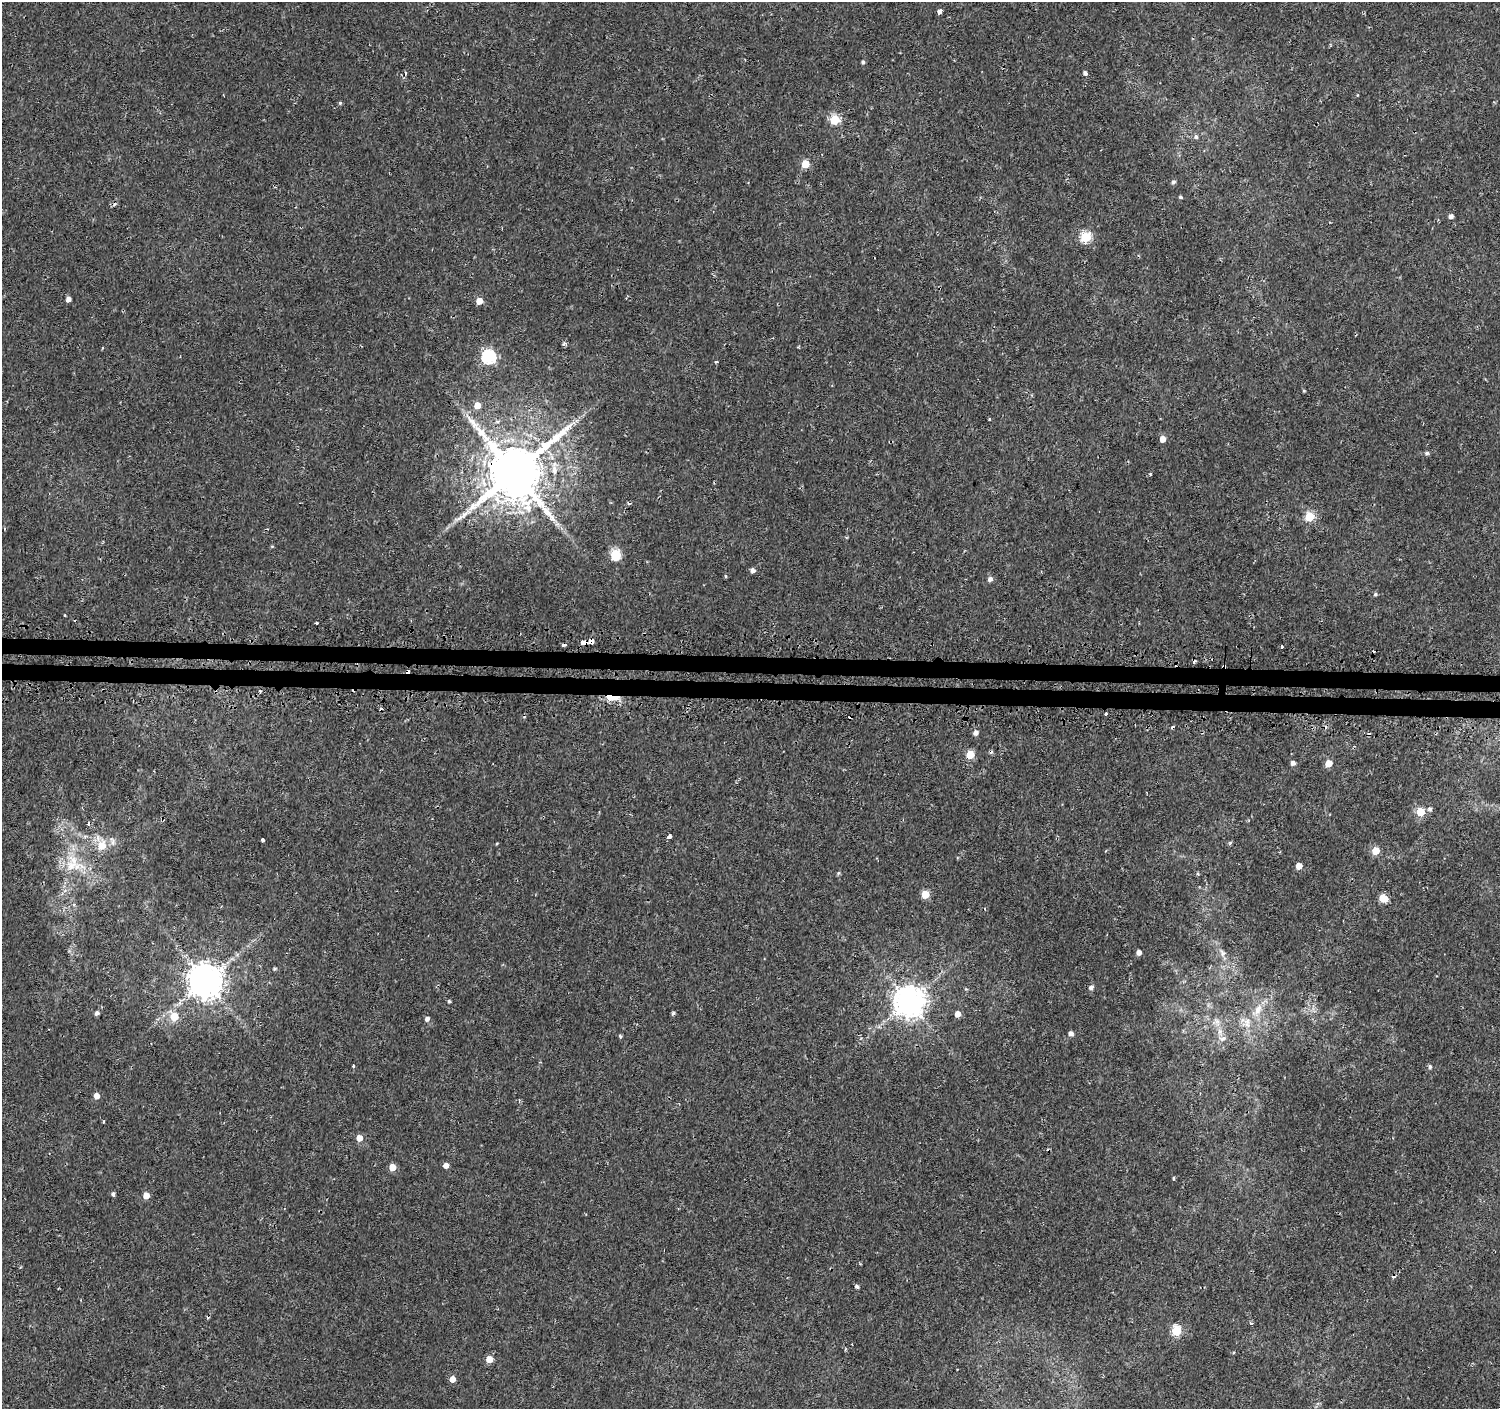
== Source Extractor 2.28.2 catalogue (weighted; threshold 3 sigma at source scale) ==
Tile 5 of 3 x 3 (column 2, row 2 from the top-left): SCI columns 1521-3018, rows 1664-3070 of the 4549 x 4788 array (HDU 1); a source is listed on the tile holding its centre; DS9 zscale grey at full resolution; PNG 1502 x 1411 px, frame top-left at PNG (2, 2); no overlay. Shown black and unused: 2% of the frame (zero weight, under 2 of 3 exposures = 3% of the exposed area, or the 3 px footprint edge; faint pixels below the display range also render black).
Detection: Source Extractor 2.28.2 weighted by HDU 2 'WHT'; one run over the whole footprint, this tile lists its part. Background 0.00251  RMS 0.0027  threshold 0.0121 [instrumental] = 3 sigma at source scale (4.5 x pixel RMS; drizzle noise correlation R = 1.50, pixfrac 1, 0.0396/0.0396 arcsec/px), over >= 5 px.
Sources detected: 106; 14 cosmic-ray / hot-pixel residue — not listed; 1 inside a brighter listed object's ellipse — not listed separately; the other 91 listed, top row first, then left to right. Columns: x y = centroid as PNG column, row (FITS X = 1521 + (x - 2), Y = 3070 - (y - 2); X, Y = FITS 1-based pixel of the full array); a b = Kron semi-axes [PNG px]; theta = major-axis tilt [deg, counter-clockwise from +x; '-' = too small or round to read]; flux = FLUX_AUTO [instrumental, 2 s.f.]
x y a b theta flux
940 11 4 4 - 1.9
863 62 4 4 - 0.51
1085 73 4 3 - 1.2
405 74 6 4 86 0.49
1357 95 5 3 - 0.2
340 103 4 4 - 0.36
835 120 5 5 - 16
1196 137 6 6 - 0.61
805 164 5 5 - 8.2
1173 182 5 4 - 0.61
1180 197 4 3 - 0.41
1451 216 4 4 - 1.2
1085 237 5 5 - 21
68 299 4 4 - 1.6
479 301 5 5 - 3.7
565 343 6 5 - 0.51
488 357 6 6 - 51
716 362 3 3 - 0.51
1304 391 3 3 - 0.29
477 405 5 5 - 3.4
989 419 4 3 - 0.26
497 422 6 4 18 0.42
1163 439 5 4 - 2.9
1427 453 5 5 - 0.6
514 472 16 15 - 2300
1150 474 4 3 - 0.23
629 503 6 3 -7 0.36
1310 517 5 5 - 15
272 546 4 4 - 0.26
615 554 6 5 - 18
752 570 5 4 - 1.1
725 576 5 3 - 0.29
990 579 5 5 - 1
1375 594 5 4 - 0.42
592 641 4 4 - 4.7
583 642 5 4 - 5.6
1281 647 3 3 - 2.1
407 671 4 3 - 5.1
612 698 18 7 -5 4.3
1106 714 3 3 - 1.2
976 733 5 5 - 1.2
970 755 5 5 - 8.8
1293 763 4 4 - 1.2
1328 763 5 5 - 3.7
1430 809 5 5 - 0.67
1420 812 5 5 - 8.6
669 836 4 3 - 3.1
263 840 3 3 - 0.46
497 843 4 3 - 0.24
1230 843 5 4 - 0.37
101 846 7 7 - 4.6
1376 851 5 5 - 5.4
71 866 17 15 37 5.7
1299 866 5 4 - 3.4
838 873 6 4 88 0.35
1198 874 4 4 - 0.33
925 894 5 5 - 8
1383 898 6 5 - 7.1
1139 952 4 4 - 1.4
1222 953 11 6 -70 1.1
274 969 6 4 2 0.39
206 981 10 9 - 670
1091 987 5 4 - 1
966 989 5 4 - 0.27
449 1001 4 3 - 0.4
909 1001 9 9 - 450
1258 1010 18 9 68 3.4
97 1013 5 4 - 0.86
673 1013 4 4 - 0.59
957 1014 5 5 - 2.4
174 1017 5 5 - 7.7
427 1019 5 4 - 1.1
1247 1025 16 8 -7 2.6
1220 1032 10 6 -88 1.6
1071 1033 4 4 - 1.2
353 1066 4 3 - 0.25
1430 1067 6 4 -84 0.55
96 1096 5 5 - 2
103 1122 3 3 - 0.56
359 1138 5 5 - 3.2
446 1165 4 4 - 1.8
392 1167 5 5 - 3.8
1174 1178 3 3 - 0.7
113 1194 4 3 - 1.3
146 1195 5 4 - 3.1
857 1286 4 4 - 0.59
1251 1324 4 3 - 0.62
1176 1331 5 5 - 15
1233 1352 4 3 - 0.34
489 1359 5 5 - 4.8
452 1379 5 5 - 2.1
Overlapping masked pixels (flux is a lower limit): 6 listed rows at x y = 514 472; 592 641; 583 642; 407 671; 612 698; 1106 714